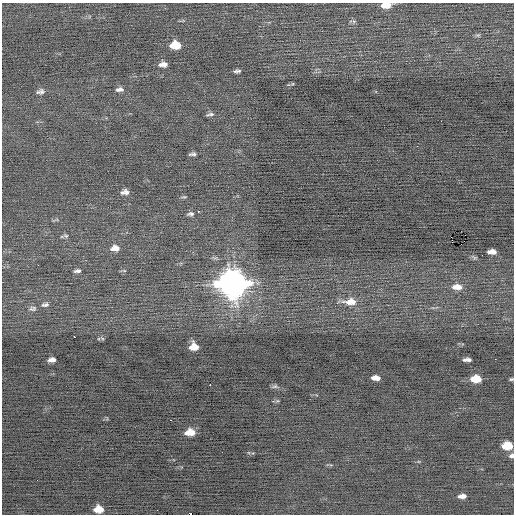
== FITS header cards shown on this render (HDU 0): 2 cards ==
NAXIS1  =                  512 / Axis length
NAXIS2  =                  512 / Axis length

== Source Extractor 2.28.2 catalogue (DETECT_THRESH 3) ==
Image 512 x 512 px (HDU 0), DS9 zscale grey, 1 PNG px = 1 image px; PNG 516 x 516 px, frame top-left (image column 1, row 512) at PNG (2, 3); no overlay
Background -0.139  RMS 0.74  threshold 2.21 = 3 sigma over >= 5 px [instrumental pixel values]
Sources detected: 48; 1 with non-positive FLUX_AUTO (blend fragments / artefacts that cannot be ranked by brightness) is not listed; the other 47 listed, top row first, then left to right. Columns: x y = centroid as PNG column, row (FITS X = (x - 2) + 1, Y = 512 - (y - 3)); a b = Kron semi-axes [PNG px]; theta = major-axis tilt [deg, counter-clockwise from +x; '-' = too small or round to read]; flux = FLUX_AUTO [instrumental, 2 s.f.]
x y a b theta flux
386 5 9 5 5 610
354 21 6 4 18 76
478 35 7 4 17 75
175 45 9 7 2 1100
163 64 9 6 1 280
237 71 9 4 4 120
119 89 11 6 6 190
41 91 11 7 10 180
210 114 11 4 8 130
417 146 2 2 - 98
193 154 8 3 5 120
125 192 9 6 10 240
184 197 7 3 7 58
198 211 3 2 - 220
190 214 9 5 4 130
66 235 8 6 -18 110
465 235 2 2 - 33
461 244 2 2 - 250
115 248 10 7 3 370
492 252 8 5 -1 320
482 255 2 2 - 130
474 257 10 4 -24 91
38 265 2 2 - 120
77 271 8 4 7 130
233 284 12 11 - 71000
457 287 13 7 0 480
350 302 19 9 1 660
45 305 11 6 6 150
33 308 11 7 7 170
74 337 2 2 - 92
102 338 5 3 - 58
194 347 8 7 - 570
495 359 2 2 - 50
52 360 7 5 8 230
467 360 8 4 1 190
376 378 8 4 -4 280
476 379 9 6 -2 1100
511 379 5 4 - 66
210 385 2 2 - 470
275 386 8 5 17 99
171 420 3 2 - 54
190 432 9 6 3 620
507 446 8 6 2 1300
511 455 6 5 - 140
462 496 8 4 2 260
98 509 8 6 -1 650
191 514 2 2 - 51
At the frame edge (FLAGS 8, measured only in part): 4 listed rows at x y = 386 5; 511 379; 511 455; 191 514
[1 non-positive-flux detection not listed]